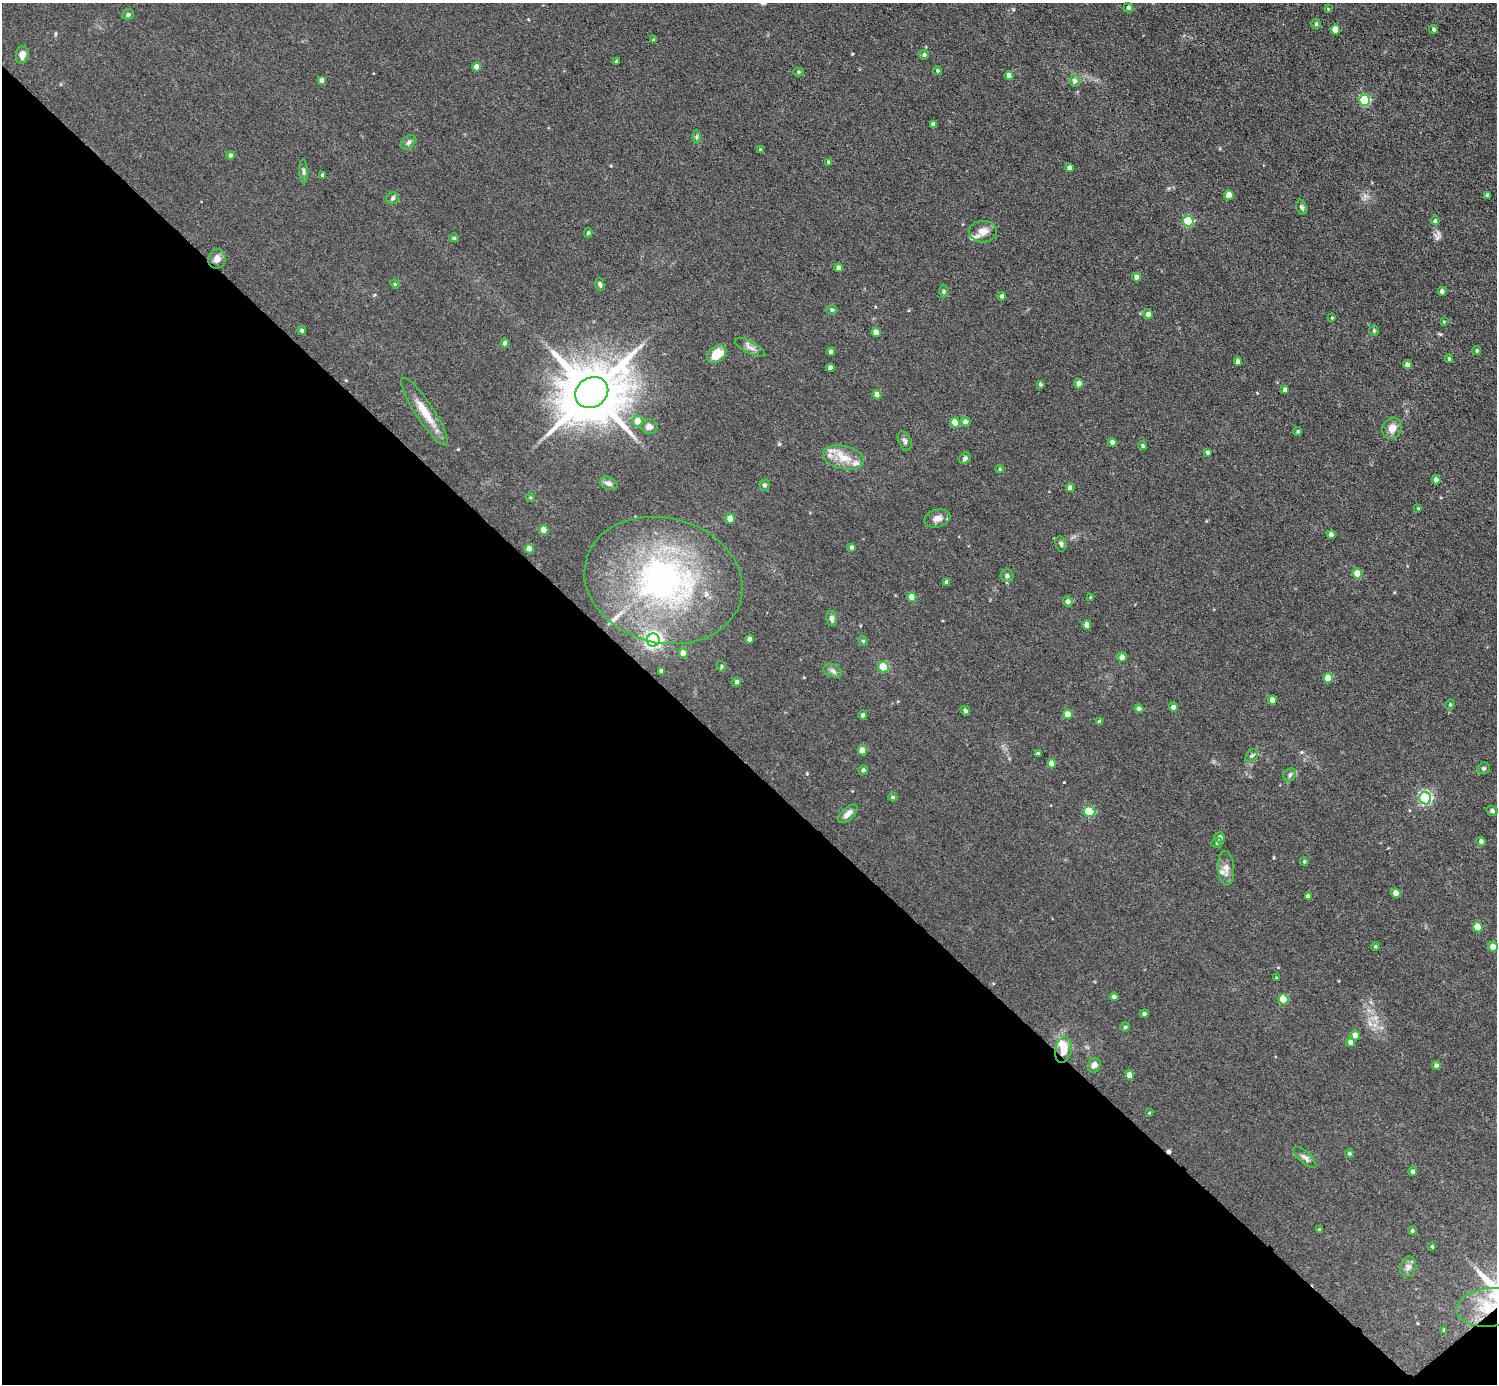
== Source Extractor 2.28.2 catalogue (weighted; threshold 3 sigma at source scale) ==
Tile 14 of 4 x 4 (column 2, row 4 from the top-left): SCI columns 1497-2991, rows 298-1679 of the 5982 x 5981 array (HDU 1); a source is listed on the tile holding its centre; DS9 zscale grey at full resolution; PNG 1499 x 1386 px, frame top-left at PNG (2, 3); each listed source drawn as its Kron ellipse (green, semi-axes under 4 px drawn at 4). Shown black and unused: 45% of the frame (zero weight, under 3 of 5 exposures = <1% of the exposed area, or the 3 px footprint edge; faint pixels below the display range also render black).
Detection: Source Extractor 2.28.2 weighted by HDU 2 'WHT'; one run over the whole footprint, this tile lists its part. Background 0.0512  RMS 0.0068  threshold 0.0305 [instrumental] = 3 sigma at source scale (4.5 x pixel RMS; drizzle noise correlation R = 1.50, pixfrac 1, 0.05/0.05 arcsec/px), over >= 5 px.
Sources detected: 171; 1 cosmic-ray / hot-pixel residue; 1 long thin detection or spike segment (spike, bleed or trail) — neither listed nor drawn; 7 inside a brighter listed object's ellipse — not listed separately; the other 162 listed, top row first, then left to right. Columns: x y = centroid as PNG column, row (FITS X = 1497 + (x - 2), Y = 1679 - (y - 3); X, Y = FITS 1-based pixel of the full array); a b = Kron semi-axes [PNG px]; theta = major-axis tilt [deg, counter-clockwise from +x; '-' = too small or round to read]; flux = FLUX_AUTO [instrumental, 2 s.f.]
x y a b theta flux
1128 8 4 4 - 1.7
1328 9 4 3 - 0.53
128 15 6 5 - 1.4
1316 24 5 4 - 1.2
1434 29 4 4 - 1.3
1335 30 5 4 - 8.2
653 40 4 3 - 0.75
22 55 9 6 81 3.9
924 55 5 5 - 1.4
617 62 3 3 - 1.1
477 67 4 4 - 6.1
938 71 4 4 - 0.75
798 72 5 4 - 0.99
1009 76 4 4 - 5.2
322 80 4 4 - 3.6
1074 81 5 5 - 3.1
1365 100 5 5 - 56
933 124 4 4 - 2.7
697 137 6 4 89 1.1
408 142 9 6 39 2.1
761 150 4 3 - 1.1
230 155 4 4 - 1.4
829 163 4 4 - 2.5
1069 168 4 4 - 4.1
304 171 12 4 -87 1.6
323 175 4 3 - 1.8
1229 195 5 4 - 8.9
1487 195 4 3 - 1.2
393 198 6 5 - 1.4
1302 207 7 5 -69 1.5
1188 221 5 5 - 34
1435 221 4 4 - 1.4
983 231 14 11 0 5.7
588 233 4 4 - 0.92
454 238 5 4 - 0.75
217 259 10 8 71 4.8
839 268 4 4 - 4.1
1137 277 4 4 - 3.7
395 284 5 4 - 0.76
600 284 6 4 -76 1.5
944 291 6 4 90 0.97
1442 291 4 4 - 2.2
1002 296 4 4 - 1.6
832 310 5 5 - 0.95
1148 314 5 4 - 3
1332 318 4 3 - 0.57
1444 322 3 3 - 0.63
302 330 4 4 - 1.2
1374 330 5 5 - 0.9
876 332 5 4 - 7.6
505 343 4 4 - 2.2
750 348 17 6 -28 3.2
1477 351 4 4 - 1
831 352 4 4 - 2.9
717 354 11 7 37 12
1449 359 4 3 - 0.95
1238 362 4 4 - 4.1
1407 365 4 4 - 4.1
830 368 4 4 - 3.7
1041 384 4 3 - 1.4
1079 384 5 4 - 4
1285 390 4 4 - 2.2
592 392 17 14 35 5300
877 395 4 4 - 6.4
424 412 40 9 -57 13
638 421 5 5 - 6.6
955 422 5 4 - 16
965 422 5 5 - 2.8
649 427 8 7 - 2.7
1392 428 11 9 62 5.6
1298 431 4 4 - 1
905 441 10 6 -65 1.8
1112 442 4 4 - 3.5
1143 446 5 4 - 1.1
1207 452 4 3 - 1.2
844 458 20 11 -13 12
965 458 6 5 - 1.6
1000 469 4 4 - 0.82
1436 480 4 4 - 2.7
609 483 9 6 -25 2.5
765 485 5 5 - 1.5
1070 488 4 4 - 3.4
530 497 5 3 - 0.68
1418 508 4 4 - 0.64
937 518 13 8 16 4.4
730 519 5 5 - 5.6
544 530 5 4 - 11
1331 535 4 4 - 3.3
1061 544 7 5 -75 1.6
852 547 4 4 - 1.5
529 549 4 4 - 7
1357 573 5 4 - 13
1007 576 6 6 - 2.1
663 580 80 62 -15 200
947 582 4 4 - 2.2
912 597 5 4 - 9.6
1090 597 3 3 - 0.59
1068 602 5 4 - 2.6
832 618 8 5 -79 2
1087 625 4 4 - 5
750 639 4 4 - 4.1
653 640 6 6 - 230
863 641 5 4 - 0.78
683 653 5 4 - 4.1
1122 657 5 4 - 5.6
721 666 5 3 - 0.64
883 667 5 5 - 32
661 671 4 3 - 1.7
833 671 9 6 -20 2.3
1328 678 5 4 - 11
737 682 4 4 - 1.8
1272 700 4 4 - 4.3
1450 704 5 4 - 0.93
1173 707 4 4 - 2.5
1139 709 4 4 - 1.9
965 711 5 4 - 1.3
1068 714 5 4 - 9
863 715 4 4 - 1.4
1100 722 4 4 - 3.4
862 751 5 4 - 10
1038 753 4 3 - 1.3
1252 756 7 5 47 1.3
1052 764 4 4 - 6.5
1483 768 6 5 - 1.2
863 770 5 5 - 1.5
1290 775 7 5 47 1.6
893 797 4 3 - 1
1425 798 6 6 - 110
1492 811 6 4 -17 1.3
1089 812 6 5 - 34
848 814 12 6 42 4.1
1220 838 6 5 - 2.8
1481 841 5 4 - 1.9
1217 843 5 5 - 0.94
1304 862 4 3 - 0.74
1226 868 17 8 -86 4.2
1396 893 5 4 - 6.2
1308 896 4 4 - 2.9
1478 927 5 4 - 14
1375 946 4 4 - 0.79
1493 947 5 5 - 4.5
1276 978 3 3 - 0.61
1114 997 4 4 - 2.5
1283 999 5 5 - 21
1144 1014 4 4 - 1.4
1125 1027 5 5 - 0.9
1355 1035 5 5 - 4.2
1351 1042 4 4 - 4.1
1063 1050 13 8 78 8.8
1094 1065 7 6 - 2.9
1436 1065 4 4 - 2
1130 1075 5 4 - 7.1
1149 1113 3 3 - 0.57
1349 1154 4 4 - 0.95
1305 1157 14 5 -42 2.7
1413 1172 4 4 - 2.3
1320 1230 4 3 - 1.6
1412 1231 4 4 - 1.2
1432 1247 4 3 - 0.6
1408 1267 10 8 74 2.9
1490 1307 34 19 5 28
1444 1330 4 3 - 0.71
Overlapping masked pixels (flux is a lower limit): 2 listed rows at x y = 1063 1050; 1490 1307
Isophote crosses this tile's border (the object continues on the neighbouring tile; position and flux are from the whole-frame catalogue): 1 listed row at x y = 1490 1307